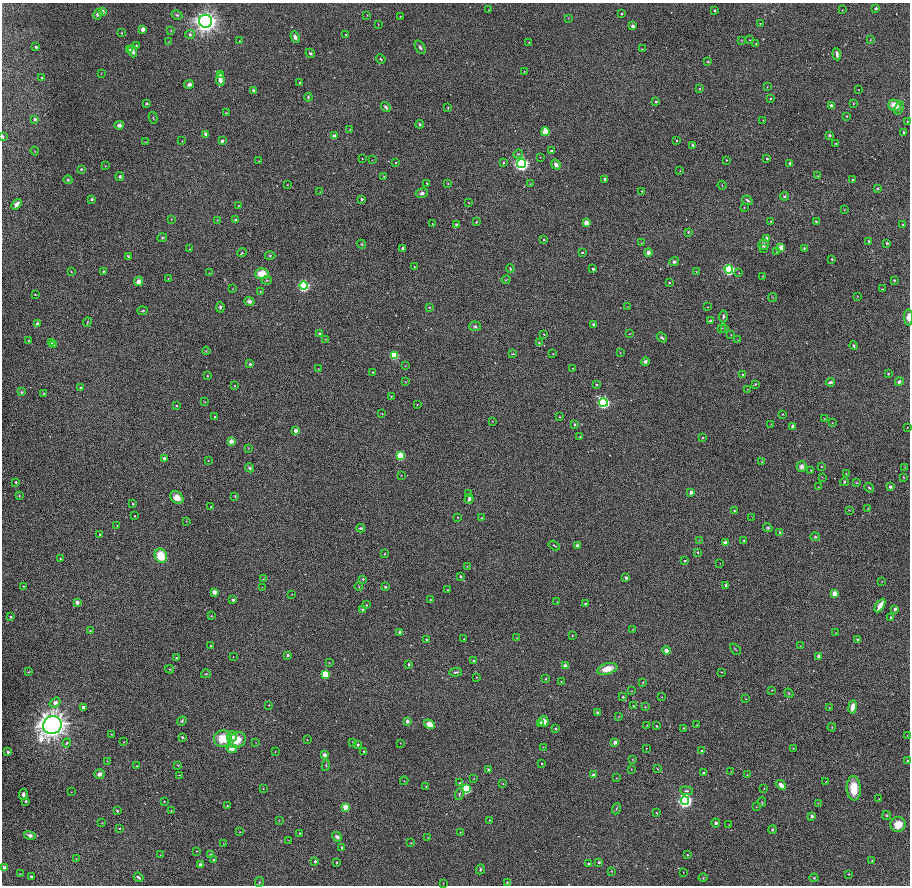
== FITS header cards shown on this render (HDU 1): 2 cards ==
NAXIS1  =                 1816 / length of original image axis
NAXIS2  =                 1767 / length of original image axis

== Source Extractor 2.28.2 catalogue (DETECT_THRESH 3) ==
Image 1816 x 1767 px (HDU 1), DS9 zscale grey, zoomed out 1/2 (1 PNG px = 2 x 2 image px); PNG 912 x 888 px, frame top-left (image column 1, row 1766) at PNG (2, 3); each listed source drawn as its Kron ellipse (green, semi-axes under 4 px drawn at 4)
Background -0.0276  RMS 43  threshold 128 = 3 sigma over >= 5 px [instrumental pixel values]
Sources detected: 546; of the 546, the 500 brightest by FLUX_AUTO listed and drawn (46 fainter detections omitted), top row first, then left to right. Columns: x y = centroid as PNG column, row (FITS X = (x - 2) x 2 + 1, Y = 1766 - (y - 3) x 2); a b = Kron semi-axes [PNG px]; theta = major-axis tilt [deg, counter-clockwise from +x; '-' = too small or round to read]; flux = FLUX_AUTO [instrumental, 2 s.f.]
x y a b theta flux
876 8 3 3 - 1.3e+04
488 10 3 2 - 4.1e+03
842 10 3 3 - 4.2e+03
714 11 3 2 - 8.8e+03
102 12 3 2 - 8.8e+04
98 14 5 4 - 3.4e+04
622 14 2 2 - 1.1e+04
177 15 5 4 - 1.3e+04
367 15 2 2 - 3.8e+03
400 16 3 2 - 4.1e+03
568 18 3 3 - 4.1e+03
206 21 6 6 - 8.0e+06
760 23 2 2 - 4.6e+03
378 25 3 2 - 3.8e+03
633 26 4 4 - 2.1e+04
143 29 4 4 - 3.2e+04
171 30 3 2 - 4.2e+03
122 33 2 2 - 4.8e+03
190 34 5 4 - 1.6e+04
345 34 3 2 - 4.2e+03
295 37 6 4 -66 3.9e+04
742 40 4 3 - 6.3e+03
750 40 3 2 - 4.4e+03
870 40 3 2 - 4.6e+03
169 41 3 2 - 3.0e+03
239 41 2 1 - 3.5e+03
529 42 2 2 - 3.6e+03
756 44 3 3 - 1.0e+04
136 45 2 2 - 7.1e+03
36 47 3 3 - 1.5e+04
420 47 7 4 -56 2.1e+04
130 49 4 3 - 8.5e+03
642 49 2 2 - 3.8e+03
133 51 6 4 -67 2.8e+04
310 53 5 4 - 1.6e+04
837 54 6 3 -84 3.3e+04
381 59 5 2 - 8.1e+03
708 62 3 3 - 7.4e+03
524 71 2 2 - 4.4e+03
101 74 2 2 - 3.4e+03
220 74 4 3 - 2.6e+04
42 78 3 2 - 1.2e+04
220 80 6 4 -84 6.3e+04
300 83 3 3 - 9.4e+03
189 84 5 4 - 2.6e+04
767 87 3 2 - 4.5e+03
700 89 3 3 - 6.5e+03
253 90 3 2 - 4.1e+04
859 90 2 1 - 3.1e+03
308 97 4 2 - 1.4e+04
770 99 2 2 - 7.8e+03
656 101 2 2 - 1.8e+04
147 103 2 2 - 1.2e+04
853 103 4 2 - 5.7e+03
831 105 2 2 - 3.0e+04
894 105 6 5 - 1.2e+05
386 107 5 3 - 2.2e+04
448 108 4 3 - 6.6e+03
899 108 7 4 70 3.2e+04
226 113 3 2 - 6.2e+03
847 116 3 2 - 8.6e+03
153 118 6 2 -76 7.3e+03
35 119 2 2 - 4.3e+04
763 120 2 2 - 3.2e+03
907 121 3 3 - 6.3e+03
420 124 4 3 - 1.1e+04
119 125 5 4 - 3.3e+04
350 130 3 2 - 3.6e+03
545 132 4 3 - 2.5e+05
903 132 2 2 - 1.9e+04
206 134 2 2 - 5.4e+04
829 135 3 3 - 1.6e+04
334 136 3 2 - 3.7e+04
2 137 3 2 - 1.4e+04
677 140 2 2 - 1.1e+04
182 141 2 1 - 3.6e+03
222 141 3 3 - 1.9e+04
146 142 3 2 - 4.8e+03
836 143 3 2 - 7.1e+03
693 145 4 3 - 1.4e+04
35 151 4 2 - 4.9e+03
551 151 2 2 - 1.3e+04
518 154 5 3 - 1.3e+04
540 157 2 2 - 4.2e+03
362 159 2 2 - 4.2e+03
767 159 2 2 - 1.6e+04
372 160 3 2 - 3.0e+03
726 160 2 2 - 4.5e+03
259 161 2 2 - 4.4e+03
396 163 2 2 - 9.6e+03
503 163 4 3 - 9.4e+03
521 163 4 4 - 2.7e+06
790 163 2 2 - 3.8e+04
556 165 5 4 - 4.8e+04
105 166 2 2 - 4.7e+03
81 169 3 3 - 1.2e+04
680 171 3 2 - 4.4e+03
120 176 4 3 - 1.4e+04
818 176 3 2 - 5.7e+03
384 177 3 3 - 6.2e+03
605 179 3 3 - 2.3e+04
68 180 4 4 - 1.3e+04
853 180 2 2 - 2.0e+04
427 183 2 2 - 5.2e+03
448 184 3 3 - 5.5e+03
530 184 3 2 - 4.2e+03
287 185 2 2 - 3.6e+03
722 185 5 1 - 3.8e+03
878 188 4 3 - 1.0e+04
642 191 2 2 - 6.7e+03
320 192 2 2 - 3.0e+03
422 193 6 4 14 2.5e+04
784 196 4 4 - 1.4e+04
92 199 4 3 - 1.7e+04
362 199 3 3 - 1.4e+04
747 200 5 2 - 1.1e+04
469 203 2 2 - 3.7e+03
17 204 6 3 51 4.4e+04
238 206 2 2 - 4.0e+03
744 207 3 2 - 3.6e+03
844 210 3 3 - 4.8e+03
171 219 3 3 - 4.6e+03
217 220 2 2 - 3.5e+03
235 220 4 3 - 1.2e+04
771 221 2 2 - 5.4e+03
476 222 2 2 - 6.9e+03
816 222 3 2 - 8.9e+03
586 223 3 3 - 1.4e+05
432 224 2 1 - 4.0e+03
456 224 2 2 - 1.6e+04
903 225 3 2 - 5.9e+03
688 232 3 3 - 9.1e+03
162 238 5 3 - 8.8e+03
767 238 4 3 - 1.9e+04
544 240 3 3 - 9.7e+03
869 241 4 3 - 1.7e+04
641 243 3 2 - 3.8e+03
887 243 3 3 - 1.0e+04
362 244 4 3 - 7.8e+03
763 245 5 5 - 3.2e+04
781 247 3 3 - 1.6e+05
403 248 2 2 - 3.7e+04
763 248 3 2 - 5.0e+03
804 248 3 3 - 9.6e+03
189 249 3 2 - 3.4e+03
242 252 5 4 - 1.2e+04
582 252 2 2 - 1.1e+04
648 252 4 4 - 3.5e+04
776 252 3 3 - 4.7e+03
128 256 3 3 - 1.1e+04
270 256 5 4 - 1.2e+04
832 259 2 2 - 9.8e+03
674 262 5 4 - 1.7e+04
414 267 2 2 - 4.6e+03
510 269 4 3 - 8.7e+03
593 269 2 2 - 2.2e+04
729 269 4 4 - 1.1e+06
103 271 3 2 - 7.8e+03
71 272 3 3 - 6.1e+03
696 272 3 2 - 5.8e+03
209 273 2 2 - 3.6e+03
739 273 3 2 - 4.5e+03
262 274 7 5 5 1.4e+05
763 276 3 3 - 5.1e+03
168 278 3 2 - 4.4e+03
506 280 5 2 - 5.6e+03
894 280 2 2 - 9.9e+03
139 281 5 4 - 4.9e+04
267 281 5 3 - 8.3e+03
669 282 2 2 - 1.6e+04
303 286 4 4 - 1.1e+06
233 289 3 2 - 3.5e+03
882 289 4 2 - 5.3e+03
260 291 2 2 - 4.3e+03
35 294 4 2 - 6.6e+03
857 296 3 2 - 4.3e+03
773 297 5 3 - 7.3e+03
249 301 5 4 - 3.6e+04
220 307 5 4 - 1.7e+04
429 307 3 3 - 7.7e+03
628 307 2 1 - 3.3e+03
708 307 2 2 - 5.6e+03
143 311 5 3 - 9.5e+03
723 316 6 3 87 2.1e+04
909 317 8 4 -88 6.0e+04
710 321 3 2 - 2.5e+04
87 322 5 2 - 6.8e+03
37 324 4 3 - 3.2e+04
594 324 3 3 - 1.9e+04
475 326 6 4 -4 1.6e+04
721 328 4 3 - 7.2e+03
725 328 3 3 - 9.7e+03
320 334 2 2 - 2.0e+04
544 334 2 2 - 4.8e+03
630 334 3 2 - 5.1e+03
731 335 3 2 - 3.7e+03
662 338 6 3 -38 2.1e+04
326 339 3 2 - 5.5e+03
738 340 3 2 - 5.0e+03
29 341 4 3 - 7.6e+03
51 343 3 3 - 6.5e+03
539 343 4 3 - 9.3e+03
53 345 4 3 - 1.8e+04
854 346 4 2 - 1.3e+04
206 351 4 3 - 6.8e+03
620 353 3 2 - 3.3e+03
513 354 4 3 - 7.6e+03
553 354 3 2 - 3.9e+03
394 355 3 3 - 4.0e+05
645 361 4 4 - 2.2e+04
250 364 4 4 - 1.5e+04
405 366 2 2 - 3.4e+03
572 368 2 1 - 3.3e+03
318 369 2 2 - 3.1e+03
373 372 2 2 - 4.8e+03
888 374 2 2 - 1.2e+04
743 375 2 2 - 1.9e+04
207 376 3 2 - 6.7e+03
406 382 3 2 - 5.2e+03
830 382 4 3 - 2.5e+04
899 382 4 3 - 2.7e+04
756 384 4 3 - 6.8e+03
596 385 3 3 - 8.8e+03
234 386 2 2 - 7.4e+03
81 387 3 3 - 8.7e+03
747 389 3 3 - 5.3e+03
21 392 4 4 - 1.3e+04
44 394 3 2 - 5.2e+03
391 397 3 3 - 7.4e+03
205 402 3 2 - 4.3e+03
603 402 4 4 - 1.6e+06
417 404 2 2 - 5.8e+03
176 406 2 2 - 6.4e+03
382 413 3 2 - 4.7e+03
783 414 2 2 - 8.6e+03
215 417 2 2 - 1.3e+04
559 417 3 2 - 5.2e+03
824 419 3 2 - 4.5e+03
493 421 4 2 - 5.2e+03
832 423 3 2 - 4.0e+03
575 424 4 3 - 1.1e+04
771 424 3 2 - 3.1e+03
793 426 2 2 - 5.1e+04
907 427 2 1 - 3.3e+03
296 431 2 2 - 9.7e+04
580 437 2 2 - 3.5e+03
703 438 4 3 - 6.9e+03
231 441 3 3 - 1.3e+05
248 448 3 2 - 4.6e+03
400 456 3 3 - 3.8e+05
164 458 3 3 - 2.2e+04
208 461 2 1 - 3.8e+03
762 462 3 2 - 5.5e+03
802 467 5 5 - 4.5e+04
821 467 3 2 - 4.4e+03
905 467 3 2 - 5.0e+03
250 468 4 4 - 1.4e+04
811 470 3 3 - 6.0e+03
846 474 3 2 - 5.8e+03
401 475 2 2 - 4.5e+03
822 477 3 2 - 4.1e+03
903 477 3 3 - 5.9e+03
16 482 3 2 - 9.2e+03
844 482 4 3 - 1.1e+04
857 483 4 3 - 7.3e+03
818 487 3 2 - 3.6e+03
890 487 4 4 - 2.0e+04
869 488 5 3 - 1.1e+04
691 492 3 3 - 3.4e+04
469 493 3 2 - 4.6e+03
19 496 4 4 - 8.0e+03
235 496 2 2 - 6.4e+03
177 497 7 5 -42 8.5e+04
469 499 5 3 - 2.7e+04
133 504 3 2 - 8.1e+03
211 507 3 2 - 6.6e+03
868 508 3 2 - 4.2e+03
849 510 3 2 - 4.8e+03
734 511 4 2 - 8.4e+03
135 516 2 2 - 6.5e+03
458 517 2 2 - 6.6e+03
752 517 3 2 - 4.1e+03
482 518 3 3 - 5.4e+03
187 521 2 2 - 3.2e+03
117 525 2 2 - 3.2e+03
361 528 4 3 - 1.4e+04
768 528 5 4 - 1.3e+04
780 532 4 3 - 1.2e+04
100 534 2 2 - 1.3e+04
815 537 5 4 - 1.2e+04
699 540 3 2 - 3.9e+03
744 540 2 2 - 8.4e+03
725 543 3 2 - 9.9e+04
577 545 3 3 - 2.7e+04
554 546 6 2 -31 6.7e+03
698 552 3 3 - 8.0e+03
384 554 3 3 - 5.9e+03
161 556 7 6 - 2.2e+05
60 559 2 2 - 9.3e+03
685 561 3 2 - 9.9e+03
720 564 2 2 - 3.0e+03
467 566 3 2 - 4.4e+03
460 576 4 3 - 1.0e+04
626 578 2 2 - 3.6e+04
263 579 3 2 - 4.3e+03
363 579 2 2 - 9.6e+03
882 582 3 2 - 3.5e+03
726 585 2 2 - 2.9e+04
23 586 2 2 - 5.6e+03
359 586 4 2 - 6.2e+03
262 587 3 2 - 3.2e+03
385 587 3 3 - 1.2e+04
448 590 3 3 - 7.6e+03
214 592 3 2 - 1.2e+05
292 594 2 1 - 3.9e+03
834 594 3 3 - 1.7e+05
430 599 2 2 - 7.8e+03
233 600 3 2 - 1.8e+04
77 602 2 2 - 8.1e+04
557 602 3 2 - 5.7e+03
585 603 3 2 - 8.4e+03
366 605 2 2 - 5.7e+03
880 606 7 3 58 1.0e+05
895 609 3 3 - 2.4e+04
363 610 3 2 - 2.0e+04
211 616 3 2 - 4.7e+03
11 617 2 2 - 1.7e+04
891 618 3 3 - 1.3e+04
633 629 3 3 - 5.1e+03
90 631 3 3 - 6.4e+03
400 632 4 3 - 1.7e+04
836 633 3 2 - 4.2e+03
572 636 3 2 - 3.9e+03
516 638 3 2 - 4.1e+03
464 639 2 2 - 7.3e+03
427 640 3 2 - 1.1e+04
858 640 2 2 - 2.5e+04
211 646 2 2 - 1.0e+04
800 646 2 2 - 3.4e+03
735 649 6 2 -47 6.5e+03
666 651 4 3 - 4.6e+04
288 655 2 2 - 2.5e+04
819 656 3 3 - 3.1e+04
233 657 2 2 - 3.2e+03
177 658 4 2 - 1.2e+04
474 661 3 3 - 1.1e+04
329 663 3 2 - 3.7e+03
409 664 4 3 - 1.2e+04
565 666 2 2 - 8.3e+04
169 669 4 2 - 6.2e+03
607 669 10 5 16 1.4e+05
29 672 4 2 - 5.1e+03
456 672 6 3 3 1.6e+04
722 672 2 1 - 3.6e+03
206 674 5 3 - 8.2e+03
325 674 3 3 - 3.3e+05
477 677 2 2 - 4.2e+03
545 679 2 2 - 8.8e+03
561 681 3 2 - 4.3e+03
643 682 3 3 - 5.2e+03
772 690 3 2 - 4.8e+03
632 691 2 2 - 3.0e+03
789 693 5 2 - 7.3e+03
623 697 4 3 - 9.2e+03
662 697 2 2 - 3.9e+03
746 699 3 2 - 4.1e+03
55 703 6 4 37 4.0e+04
269 705 3 2 - 4.1e+03
633 706 2 2 - 1.3e+04
83 707 3 3 - 2.6e+04
645 707 3 2 - 4.8e+03
853 707 7 4 81 7.4e+04
829 708 3 2 - 3.9e+03
597 712 3 3 - 1.4e+04
619 717 3 2 - 4.7e+03
182 721 5 4 - 1.3e+04
407 721 2 2 - 7.3e+04
543 721 5 5 - 6.0e+04
540 723 4 3 - 2.2e+04
429 724 6 4 -36 8.8e+04
52 725 9 8 - 1.1e+07
647 725 2 2 - 4.2e+03
697 725 3 2 - 4.9e+03
656 726 2 2 - 1.1e+04
832 727 4 3 - 5.5e+03
683 728 2 2 - 7.0e+03
556 729 2 2 - 1.5e+04
111 734 3 2 - 4.8e+03
907 736 3 2 - 4.3e+03
182 737 3 3 - 1.4e+04
232 737 5 5 - 5.7e+04
223 739 9 8 - 2.0e+05
237 740 9 7 35 1.5e+05
307 740 2 2 - 4.2e+03
124 742 2 2 - 4.2e+03
353 742 3 3 - 6.2e+03
615 742 4 4 - 3.5e+04
67 743 4 3 - 1.2e+04
256 743 3 2 - 3.3e+03
400 743 2 1 - 3.6e+03
358 745 3 3 - 1.3e+04
543 747 2 2 - 3.5e+03
232 748 5 4 - 8.6e+04
646 748 2 2 - 3.2e+03
793 748 3 2 - 4.2e+03
702 751 2 2 - 1.6e+04
8 752 2 2 - 3.6e+04
275 752 3 2 - 3.9e+03
364 752 3 2 - 1.0e+04
325 755 2 2 - 8.5e+04
632 759 3 3 - 5.3e+03
107 761 2 2 - 3.4e+03
908 761 3 3 - 1.1e+04
541 764 2 2 - 6.9e+03
178 765 4 3 - 7.8e+03
326 765 5 3 - 9.1e+03
137 766 2 2 - 5.0e+03
488 769 3 3 - 1.6e+04
631 769 3 2 - 4.6e+03
657 769 3 2 - 5.2e+03
731 771 3 2 - 3.3e+03
703 773 3 3 - 2.0e+04
99 774 5 4 - 3.9e+04
179 775 4 2 - 4.0e+03
593 775 2 2 - 4.3e+04
747 775 2 2 - 3.9e+03
616 778 3 2 - 4.2e+03
474 779 3 2 - 4.1e+03
404 781 4 2 - 3.8e+03
826 781 3 2 - 3.5e+03
460 783 3 3 - 8.8e+03
503 784 3 2 - 4.6e+03
781 785 6 3 -42 6.0e+04
426 786 3 3 - 5.7e+03
764 788 2 2 - 3.8e+03
854 788 12 7 -87 2.0e+05
263 789 2 2 - 4.0e+03
466 789 4 3 - 5.0e+05
686 791 6 3 -6 1.5e+04
71 792 3 2 - 3.0e+03
459 794 6 3 72 1.3e+04
23 795 5 3 - 3.6e+04
879 799 2 2 - 4.4e+03
685 800 4 4 - 2.6e+06
26 801 2 2 - 1.8e+04
164 801 2 2 - 6.2e+03
762 802 5 3 - 8.7e+03
818 803 3 2 - 3.8e+03
227 806 2 2 - 9.0e+03
346 807 3 3 - 2.3e+05
756 807 3 2 - 3.0e+03
616 809 6 2 69 9.1e+03
171 810 2 2 - 3.9e+03
117 811 4 3 - 9.8e+03
657 813 2 1 - 4.6e+03
887 815 4 4 - 1.2e+04
812 816 2 2 - 4.8e+04
490 820 2 2 - 4.8e+03
279 821 3 2 - 3.8e+03
102 823 4 2 - 3.8e+03
716 823 4 4 - 2.3e+04
898 824 8 7 - 1.2e+05
729 825 2 2 - 3.5e+03
119 828 2 2 - 6.3e+03
772 830 4 3 - 1.1e+04
240 832 3 2 - 4.6e+03
460 832 3 2 - 5.2e+03
300 833 2 2 - 8.0e+03
30 835 6 4 -16 3.4e+04
337 837 5 4 - 3.1e+04
428 837 3 2 - 4.3e+03
289 840 3 2 - 3.2e+03
223 843 3 2 - 3.4e+03
411 843 3 2 - 4.5e+03
342 847 2 2 - 2.7e+04
196 851 3 2 - 6.2e+03
160 855 2 2 - 3.3e+03
210 855 3 3 - 1.6e+04
687 855 3 3 - 8.7e+03
76 859 3 3 - 4.1e+03
213 860 3 3 - 8.4e+03
872 860 3 3 - 4.7e+03
315 861 2 2 - 2.0e+04
599 862 3 3 - 1.5e+04
337 863 3 3 - 6.2e+03
589 864 4 3 - 1.4e+04
200 865 2 2 - 7.5e+04
4 868 2 2 - 7.6e+04
480 869 5 2 - 9.9e+03
611 871 3 3 - 5.3e+03
683 873 3 2 - 3.1e+03
20 874 3 2 - 4.4e+03
849 874 3 3 - 6.3e+03
31 876 3 3 - 1.2e+04
138 877 5 2 - 2.0e+04
703 878 4 3 - 6.9e+03
814 878 4 4 - 1.0e+04
259 882 5 3 - 8.8e+03
507 882 3 3 - 6.2e+03
443 883 2 2 - 3.2e+03
At the frame edge (FLAGS 8, measured only in part): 2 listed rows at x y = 2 137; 909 317
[46 fainter detections neither listed nor drawn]